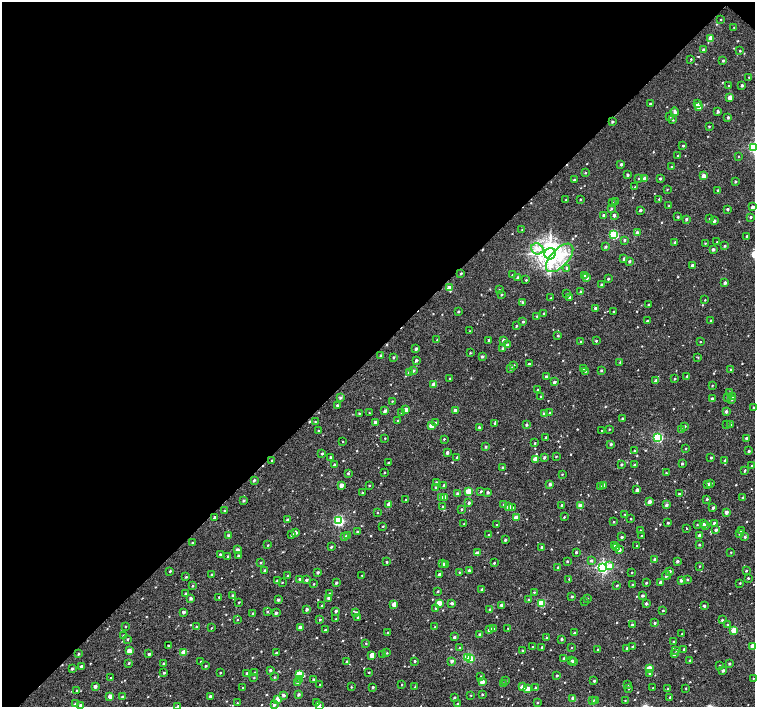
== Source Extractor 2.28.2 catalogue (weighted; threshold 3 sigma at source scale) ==
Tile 2 of 4 x 4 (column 2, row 1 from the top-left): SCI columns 1539-3043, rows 4481-5889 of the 6054 x 6051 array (HDU 1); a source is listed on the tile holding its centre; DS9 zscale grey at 2 x 2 block average (1 PNG px = mean of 2 x 2 image px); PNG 757 x 709 px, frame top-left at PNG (2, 2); each listed source drawn as its Kron ellipse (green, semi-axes under 4 px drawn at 4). Shown black and unused: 50% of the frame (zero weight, under 2 of 3 exposures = <1% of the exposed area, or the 3 px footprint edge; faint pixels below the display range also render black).
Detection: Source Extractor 2.28.2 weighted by HDU 2 'WHT'; one run over the whole footprint, this tile lists its part. Background 0.00541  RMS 0.0055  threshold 0.0246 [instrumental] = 3 sigma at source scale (4.5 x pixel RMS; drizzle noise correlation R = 1.50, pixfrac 1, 0.0396/0.0396 arcsec/px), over >= 5 px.
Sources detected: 638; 5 cosmic-ray / hot-pixel residue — neither listed nor drawn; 1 inside a brighter listed object's ellipse — not listed separately; of the other 632, all 500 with FLUX_AUTO >= 0.789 (the completeness limit of this list) listed and drawn (132 fainter detections not listed), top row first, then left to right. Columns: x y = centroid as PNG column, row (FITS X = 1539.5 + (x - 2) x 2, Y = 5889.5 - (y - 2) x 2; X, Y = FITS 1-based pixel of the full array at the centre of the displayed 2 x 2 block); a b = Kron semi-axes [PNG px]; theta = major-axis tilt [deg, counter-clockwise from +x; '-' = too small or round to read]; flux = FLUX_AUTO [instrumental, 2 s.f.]
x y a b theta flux
721 19 2 2 - 0.91
734 27 2 2 - 0.91
711 38 3 3 - 22
704 50 2 2 - 3.9
740 51 2 2 - 1.1
691 59 2 2 - 0.81
723 60 2 2 - 2
749 77 3 2 - 1.1
742 85 2 2 - 2.6
728 86 2 2 - 0.87
730 97 3 2 - 12
650 104 2 2 - 2.4
697 104 3 2 - 5.1
699 107 3 2 - 7.7
718 111 3 2 - 2.9
675 112 4 2 - 4.2
670 116 2 2 - 1.3
728 117 2 2 - 2.8
673 120 2 2 - 0.81
612 121 3 2 - 1.9
709 126 2 2 - 1.4
683 146 2 2 - 1.4
754 147 3 3 - 170
678 156 2 2 - 2.2
738 156 2 2 - 0.87
621 164 3 2 - 2.8
671 167 2 2 - 1.6
585 172 2 2 - 1.2
627 175 2 2 - 3
704 176 2 2 - 9.1
660 178 2 2 - 2.2
639 179 2 2 - 0.96
644 179 3 2 - 7.9
574 180 2 2 - 1.9
735 182 2 2 - 1.6
635 187 2 2 - 1
667 189 3 2 - 0.92
718 190 2 2 - 2.2
580 199 2 2 - 1
659 199 2 2 - 1
566 200 2 2 - 1.1
616 202 2 2 - 3.2
612 203 3 2 - 1.4
669 206 2 2 - 1.5
753 207 2 2 - 4.9
611 208 3 2 - 1.8
727 209 2 2 - 1.9
640 210 2 2 - 2.5
604 215 2 2 - 3.7
614 215 2 2 - 3.7
678 217 2 2 - 1.5
751 217 2 2 - 1.8
710 218 2 2 - 1.4
686 219 2 2 - 2.5
714 221 2 2 - 3.7
522 229 2 2 - 0.89
637 232 3 3 - 3.5
614 235 3 3 - 77
747 236 2 2 - 1.4
624 240 3 2 - 1.9
675 242 2 2 - 2.4
717 242 2 2 - 1.2
705 243 2 2 - 1.1
725 246 2 2 - 2.1
606 247 2 2 - 2.4
537 249 6 5 - 7.8
713 249 2 2 - 3.6
550 254 6 5 - 1200
560 258 17 9 47 36
624 259 2 2 - 5.5
629 261 3 2 - 2.2
692 265 2 2 - 2.8
567 268 3 2 - 3.4
461 273 2 2 - 1.8
512 275 2 2 - 0.96
585 276 2 2 - 9
518 277 2 2 - 2.8
587 278 3 2 - 2.5
608 279 2 2 - 2.3
526 280 2 2 - 1.2
725 283 2 2 - 3.9
601 285 2 2 - 3.3
449 288 3 2 - 12
499 290 3 2 - 0.81
581 292 2 2 - 3
567 293 2 2 - 1.1
501 295 2 2 - 1.4
569 297 2 2 - 2.3
551 298 2 2 - 1.2
705 300 2 2 - 0.92
522 302 3 3 - 1.9
648 305 2 2 - 1.8
595 308 2 2 - 4
458 311 2 2 - 1.7
613 311 2 2 - 0.86
544 314 2 2 - 2.4
537 316 2 2 - 1.3
647 321 2 2 - 2.4
711 321 2 2 - 1.5
523 322 2 2 - 2.1
516 326 2 2 - 1.5
469 331 2 2 - 0.79
558 336 3 2 - 1.3
437 339 3 2 - 0.92
489 340 2 2 - 2.4
503 340 2 2 - 4.6
596 341 2 2 - 1.9
581 342 2 2 - 2.7
700 342 2 2 - 0.94
507 345 3 2 - 3.5
502 348 2 2 - 2.2
416 349 2 2 - 3.1
470 353 3 2 - 1
381 355 2 2 - 2.6
482 356 3 3 - 2.8
393 357 2 2 - 2
698 357 3 2 - 0.84
416 360 2 2 - 2.6
620 362 3 2 - 0.97
529 364 2 2 - 1.9
514 365 4 2 - 1.1
511 368 2 2 - 2.5
583 368 2 2 - 2.2
413 370 3 3 - 2
601 370 2 2 - 1.7
731 370 2 2 - 2.4
585 371 3 2 - 1.1
409 373 3 2 - 8.6
687 376 2 2 - 1.7
546 377 2 2 - 4.9
450 378 2 2 - 1.4
674 379 3 2 - 0.96
656 381 2 2 - 8.6
554 382 2 2 - 3.7
433 384 3 2 - 8.2
712 385 2 2 - 1.1
537 390 2 2 - 1.3
730 392 2 2 - 1
341 397 3 2 - 2.9
541 397 2 2 - 1.6
728 397 2 2 - 2.1
732 397 2 2 - 1.7
712 398 2 2 - 3.6
732 400 3 2 - 0.95
392 401 2 2 - 0.91
337 405 2 2 - 1.9
753 407 3 2 - 1.1
406 410 2 2 - 12
385 411 2 2 - 4.6
455 411 3 2 - 12
726 411 2 2 - 3.8
402 412 3 3 - 1.2
359 413 2 2 - 1.4
369 413 2 2 - 0.94
550 413 2 2 - 1.6
544 414 2 2 - 4.7
622 418 2 2 - 1.4
398 421 2 2 - 1.7
315 422 2 2 - 0.93
375 422 2 2 - 5.3
435 423 3 2 - 2.1
495 423 3 2 - 1.6
731 424 2 2 - 0.88
526 425 2 2 - 2.5
727 425 2 2 - 0.89
431 426 3 2 - 17
685 426 2 2 - 1.3
479 427 2 2 - 1.8
609 429 2 2 - 1.1
682 429 3 2 - 2.8
318 431 2 2 - 1
602 431 2 2 - 1.1
546 437 2 2 - 2.1
385 438 2 2 - 0.79
658 438 3 3 - 120
746 438 2 2 - 2.4
444 439 2 2 - 1
343 441 2 2 - 0.86
535 443 2 2 - 1.1
611 444 2 2 - 2.6
486 447 2 2 - 2.1
686 448 2 2 - 0.96
634 451 2 2 - 1.6
749 451 2 2 - 2.4
447 452 2 2 - 4.1
322 454 2 2 - 2.3
556 456 2 2 - 0.91
331 457 2 2 - 2.1
544 457 3 2 - 2.7
711 457 2 2 - 1.5
457 458 2 2 - 4.2
535 459 3 2 - 15
272 460 2 2 - 1.8
725 461 3 2 - 4
389 463 2 2 - 2.3
682 463 2 2 - 1.9
334 465 2 2 - 2.9
621 465 2 2 - 2.5
634 465 2 2 - 1.5
752 465 2 2 - 0.8
503 467 2 2 - 2.7
745 470 3 2 - 1.8
384 472 2 2 - 0.88
348 473 2 2 - 1.9
666 473 2 2 - 0.9
562 474 2 2 - 1
254 480 3 2 - 2.5
436 482 2 2 - 1.4
711 483 2 2 - 2.5
550 484 2 2 - 3.9
708 484 3 2 - 4.7
341 485 2 2 - 11
369 485 2 2 - 1.2
444 485 2 2 - 2.9
603 485 3 2 - 2.2
435 487 2 2 - 1.9
601 487 2 2 - 4.4
637 490 2 2 - 6.4
469 491 3 3 - 45
481 491 2 2 - 1.9
488 492 2 2 - 2.8
362 493 2 2 - 1.2
457 494 2 2 - 3.6
679 494 2 2 - 2.4
444 497 2 2 - 7.3
743 497 2 2 - 1.3
442 498 2 2 - 11
707 499 2 2 - 1.8
243 500 3 2 - 2.3
405 500 2 2 - 1.1
649 502 2 2 - 8.2
469 503 2 2 - 2.8
389 504 2 2 - 11
504 504 3 3 - 1.2
562 505 2 2 - 1.4
666 505 3 2 - 3.4
581 506 3 2 - 22
443 507 2 2 - 2.1
509 507 2 2 - 11
512 507 3 2 - 2.5
713 508 2 2 - 2.9
462 509 2 2 - 1.6
224 511 2 2 - 1.2
378 512 2 2 - 0.83
726 512 2 2 - 6.3
625 514 2 2 - 1
564 517 2 2 - 1.2
215 518 2 2 - 5.6
516 518 3 2 - 16
631 519 2 2 - 0.96
287 520 2 2 - 2.9
339 521 3 3 - 160
614 522 2 2 - 1.2
668 523 2 2 - 1.8
714 523 2 2 - 7
464 524 2 2 - 0.92
703 524 2 2 - 2.5
497 525 2 2 - 1.9
697 525 2 2 - 0.9
383 526 2 2 - 1.1
705 526 2 2 - 2.6
687 528 2 2 - 7.8
716 530 2 2 - 3.7
641 531 2 2 - 1.5
741 531 2 2 - 1.8
295 532 3 2 - 5.7
357 532 2 2 - 2.6
740 533 3 2 - 3.5
488 534 2 2 - 1.2
228 535 2 2 - 4
292 535 2 2 - 4.8
347 536 3 2 - 4.2
641 536 2 2 - 0.79
700 536 2 2 - 8.8
344 537 3 2 - 1.8
622 537 2 2 - 2.9
745 537 2 2 - 1.8
505 540 2 2 - 2.3
192 543 2 2 - 1.4
699 544 2 2 - 1.6
268 545 3 2 - 0.95
615 545 3 2 - 2.4
637 546 2 2 - 1.4
331 547 2 2 - 1.7
542 547 2 2 - 2.5
616 548 3 3 - 2.5
619 549 2 2 - 5.8
237 550 2 2 - 5.6
576 552 2 2 - 2.3
731 552 2 2 - 0.88
477 553 3 2 - 5.5
220 554 2 2 - 1.9
238 556 2 2 - 2.5
228 557 3 2 - 1.4
591 560 3 3 - 2.1
655 560 2 2 - 6.6
567 561 2 2 - 1.6
677 561 2 2 - 3.6
387 562 2 2 - 1.9
261 563 2 2 - 1.2
494 563 2 2 - 1.7
443 564 2 2 - 3
445 565 3 2 - 5.4
610 566 3 3 - 13
699 566 2 2 - 0.94
558 567 2 2 - 2.2
603 567 3 3 - 230
170 571 2 2 - 1.9
265 571 3 2 - 3.2
469 571 4 2 - 2.4
670 571 2 2 - 2.9
746 571 2 2 - 1.2
318 572 2 2 - 2.6
459 572 2 2 - 0.89
632 572 2 2 - 1.2
439 574 2 2 - 4
212 575 2 2 - 3.2
288 575 3 3 - 1.2
362 575 2 2 - 0.83
666 575 4 3 - 3.4
186 577 3 2 - 1.4
748 578 2 2 - 1.6
299 579 2 2 - 2.3
569 579 3 2 - 1
687 579 3 2 - 1.6
277 580 2 2 - 2.2
306 580 2 2 - 3.9
681 580 2 2 - 5
282 582 2 2 - 0.8
660 582 2 2 - 3.2
336 583 2 2 - 2.2
646 583 2 2 - 1.5
740 583 2 2 - 0.92
314 584 2 2 - 1.1
617 585 2 2 - 1.6
633 585 2 2 - 2.3
192 586 2 2 - 1.1
482 589 2 2 - 3.7
438 591 3 2 - 1.3
534 592 2 2 - 1.3
185 593 2 2 - 2.6
329 593 2 2 - 2.3
233 595 2 2 - 2.4
572 596 2 2 - 2.2
642 596 2 2 - 3.6
219 597 2 2 - 0.94
191 598 2 2 - 4.1
329 598 2 2 - 6.9
588 598 3 2 - 1.1
278 600 2 2 - 3.3
528 600 3 2 - 1.6
239 602 2 2 - 0.94
584 602 2 2 - 0.85
439 603 3 2 - 23
452 603 3 2 - 3.1
541 603 3 3 - 52
646 603 2 2 - 3.6
394 604 2 2 - 12
501 605 2 2 - 4
322 606 3 2 - 1.6
704 606 2 2 - 3.1
435 608 2 2 - 1.5
307 609 2 2 - 3.7
490 609 2 2 - 2.9
663 610 2 2 - 1.1
267 611 2 2 - 1.3
336 611 2 2 - 3
184 612 3 2 - 2.4
276 613 2 2 - 2.9
356 613 2 2 - 5.4
253 614 2 2 - 3.2
358 617 2 2 - 1.6
320 619 2 2 - 1.3
336 619 2 2 - 1.3
237 620 2 2 - 0.91
722 620 2 2 - 1.9
655 623 2 2 - 2.1
632 625 2 2 - 3.6
727 625 3 2 - 1.7
126 626 2 2 - 0.91
196 626 3 2 - 1.5
300 627 2 2 - 6
435 627 2 2 - 1.6
211 628 2 2 - 0.82
508 628 2 2 - 0.87
490 629 4 2 - 5.8
493 629 2 2 - 1.8
325 630 2 2 - 1.7
734 630 3 3 - 34
388 633 2 2 - 2.2
574 633 2 2 - 2
682 633 2 2 - 1.1
480 634 2 2 - 3.1
123 636 2 2 - 2.2
454 637 2 2 - 2.9
546 637 3 2 - 0.89
128 639 2 2 - 1.5
561 639 2 2 - 2.7
674 642 2 2 - 2.4
366 643 3 2 - 1.1
168 646 2 2 - 1.5
752 646 2 2 - 13
532 647 2 2 - 0.89
542 647 2 2 - 2.8
572 647 2 2 - 0.81
633 647 2 2 - 5
459 648 2 2 - 1.8
627 648 3 2 - 1.9
598 649 2 2 - 1.6
684 649 2 2 - 1.9
676 650 3 2 - 1.6
129 651 3 2 - 16
523 651 2 2 - 1.7
184 652 3 2 - 16
276 653 2 2 - 4.2
387 653 2 2 - 0.93
78 654 3 2 - 1.7
149 654 2 2 - 3.8
674 654 3 2 - 3.7
372 655 3 2 - 19
383 655 2 2 - 1.5
468 658 3 3 - 94
564 658 2 2 - 2.1
471 659 3 2 - 20
690 660 2 2 - 3.5
201 661 2 2 - 1
347 661 2 2 - 1.6
415 661 2 2 - 1.7
452 661 2 2 - 4.5
571 661 2 2 - 1.4
573 661 2 2 - 4
129 663 3 2 - 1.6
164 663 2 2 - 1.6
729 664 2 2 - 2.7
720 665 2 2 - 1.3
81 666 2 2 - 2.8
206 666 2 2 - 1.7
649 668 3 2 - 22
72 669 2 2 - 2.4
270 670 2 2 - 3.3
723 671 2 2 - 3.7
254 672 2 2 - 1.8
369 672 2 2 - 1.1
164 673 2 2 - 2
220 673 2 2 - 1.3
247 673 2 2 - 1.7
299 674 3 3 - 57
650 674 3 2 - 3.1
557 675 2 2 - 2.5
481 676 2 2 - 0.89
274 677 3 3 - 1.2
111 678 2 2 - 1.1
254 678 2 2 - 1.1
753 678 2 2 - 0.92
300 679 3 3 - 2.6
313 679 2 2 - 2.4
505 681 3 2 - 1.3
594 681 2 2 - 2.2
482 682 3 2 - 13
297 683 3 3 - 1.5
503 683 2 2 - 1.3
320 685 2 2 - 0.92
402 685 2 2 - 1.1
628 685 2 2 - 1.8
95 686 2 2 - 5.1
351 687 2 2 - 1
373 687 2 2 - 2.6
415 687 2 2 - 1.4
522 687 2 2 - 13
535 687 3 2 - 1.3
243 688 2 2 - 1.8
629 688 2 2 - 1.4
653 688 2 2 - 0.79
686 688 2 2 - 1
528 689 3 2 - 20
668 689 2 2 - 1.3
77 690 2 2 - 2.1
298 694 2 2 - 2.9
482 694 2 2 - 1.4
283 695 3 2 - 3.7
471 695 2 2 - 0.88
110 696 2 2 - 15
210 696 2 2 - 3.2
122 697 3 2 - 2.6
670 697 2 2 - 1.8
454 698 2 2 - 2.7
573 698 2 2 - 7.4
277 699 3 2 - 19
595 700 2 2 - 4.8
625 700 2 2 - 0.87
592 701 3 2 - 1.7
316 702 2 2 - 1.7
537 702 2 2 - 0.92
237 703 2 2 - 0.95
75 704 2 2 - 2.4
457 704 3 2 - 1.1
81 705 2 2 - 3.9
274 705 3 3 - 2.3
319 705 3 2 - 2.4
178 706 3 2 - 1.5
Overlapping masked pixels (flux is a lower limit): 1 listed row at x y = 612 121
Isophote crosses this tile's border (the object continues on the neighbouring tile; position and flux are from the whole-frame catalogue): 4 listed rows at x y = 754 147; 753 407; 752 646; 178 706